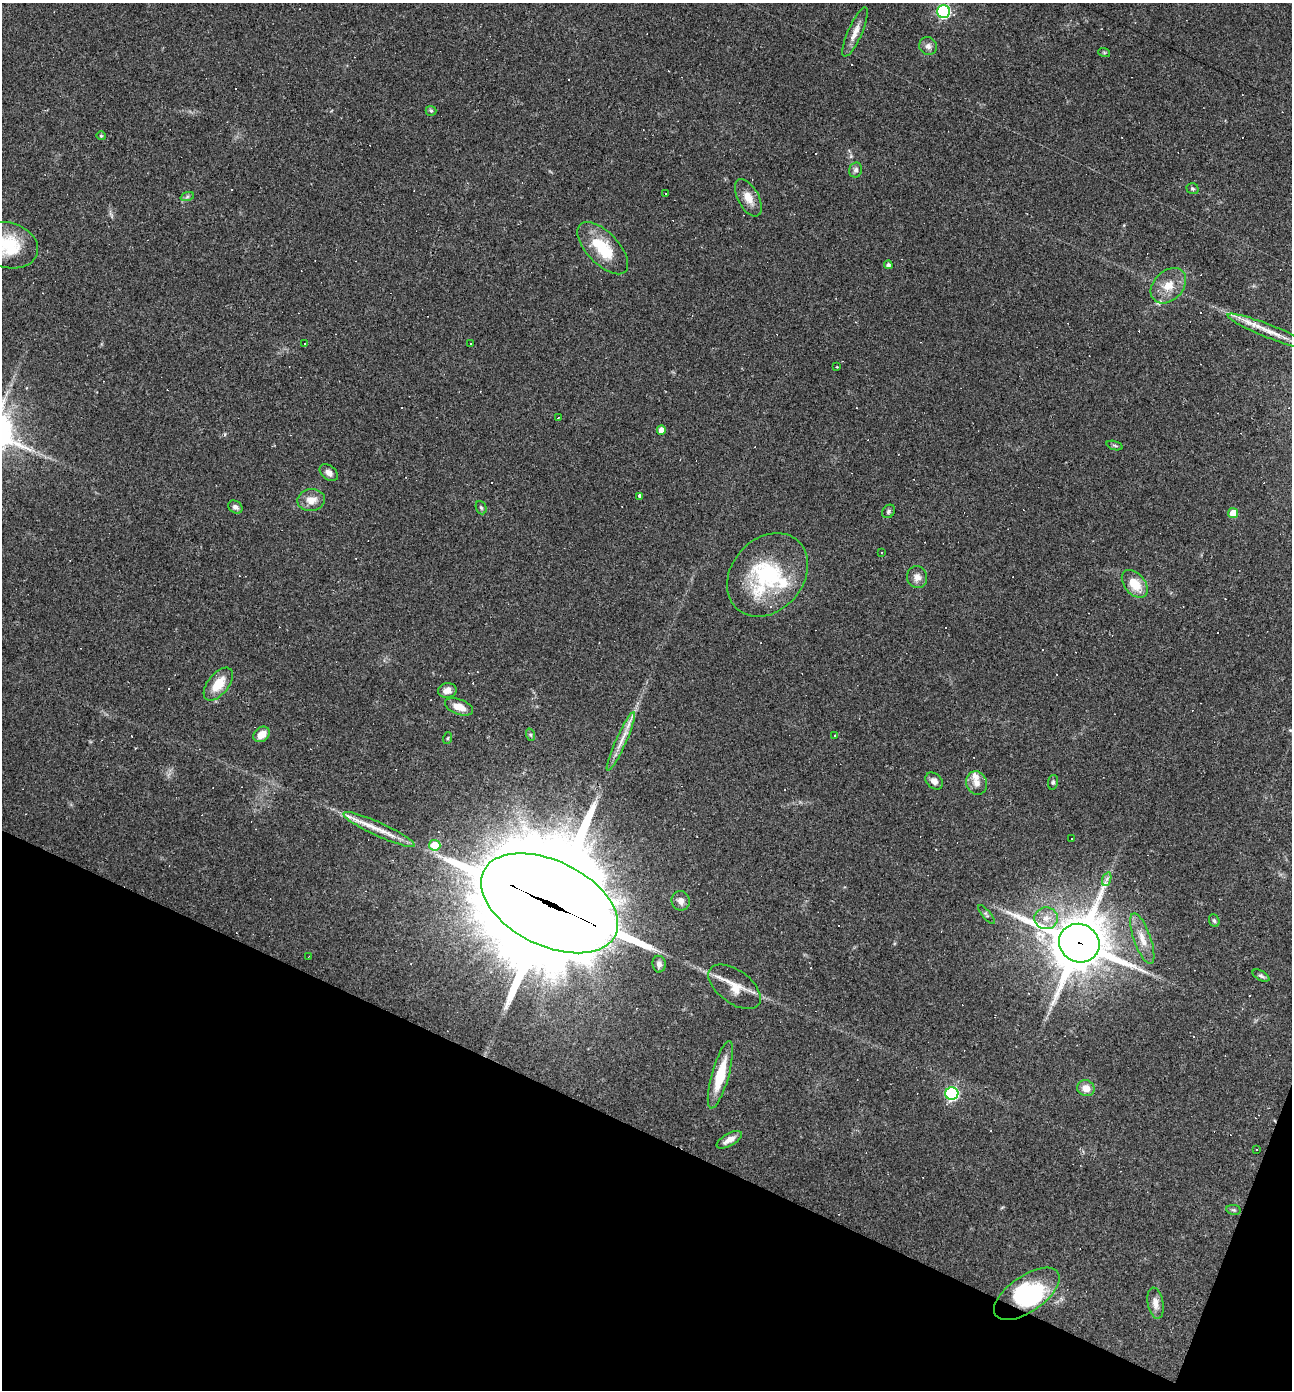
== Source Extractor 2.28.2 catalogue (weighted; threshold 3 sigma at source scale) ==
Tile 15 of 4 x 4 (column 3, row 4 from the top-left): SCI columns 2715-4004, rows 1-1388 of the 5563 x 5550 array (HDU 1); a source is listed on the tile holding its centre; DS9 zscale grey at full resolution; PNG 1294 x 1392 px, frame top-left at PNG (2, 3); each listed source drawn as its Kron ellipse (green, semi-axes under 4 px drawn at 4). Shown black and unused: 20% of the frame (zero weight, under 2 of 3 exposures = <1% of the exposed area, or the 3 px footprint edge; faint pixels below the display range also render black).
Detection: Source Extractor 2.28.2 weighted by HDU 2 'WHT'; one run over the whole footprint, this tile lists its part. Background 0.082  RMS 0.0066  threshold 0.0296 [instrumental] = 3 sigma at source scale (4.5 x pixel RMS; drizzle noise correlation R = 1.50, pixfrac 1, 0.05/0.05 arcsec/px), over >= 5 px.
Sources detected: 118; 2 inside a brighter object's white glare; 42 cosmic-ray / hot-pixel residue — neither listed nor drawn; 7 inside a brighter listed object's ellipse — not listed separately; the other 67 listed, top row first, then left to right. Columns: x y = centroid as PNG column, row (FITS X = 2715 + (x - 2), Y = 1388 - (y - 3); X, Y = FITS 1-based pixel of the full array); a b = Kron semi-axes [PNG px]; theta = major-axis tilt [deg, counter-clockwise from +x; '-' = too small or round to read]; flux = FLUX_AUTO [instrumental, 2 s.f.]
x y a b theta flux
943 11 6 6 - 96
855 32 27 7 66 6.5
928 46 9 8 - 3
1104 52 6 4 -19 0.83
431 111 5 5 - 0.92
101 136 5 4 - 0.77
856 170 7 6 - 2.1
1192 189 6 5 - 1.2
665 193 2 2 - 0.45
187 197 7 4 19 1.2
748 198 20 10 -61 8
8 245 31 22 -16 29
603 248 33 16 -46 26
888 265 4 4 - 1.8
1168 286 20 14 45 11
1269 331 44 6 -22 12
304 343 3 3 - 0.94
471 343 3 2 - 0.66
837 367 3 2 - 0.53
558 418 3 2 - 0.52
661 430 4 4 - 4.9
1115 445 8 3 -19 0.93
329 473 10 7 -40 3.1
639 496 3 3 - 3.1
311 500 14 11 9 7.6
235 507 8 6 -31 2
481 508 7 5 -68 1.1
888 511 7 6 - 1.4
1233 513 5 5 - 13
881 553 3 2 - 0.99
767 575 46 36 49 68
917 577 11 10 - 4.4
1135 584 16 10 -50 14
218 684 19 10 51 13
447 691 9 7 6 4.2
459 707 15 7 -20 6.8
262 734 9 7 39 6.5
531 735 6 4 -71 0.99
835 736 3 2 - 0.49
448 738 6 4 70 0.82
621 741 32 5 66 7.6
934 781 10 7 -42 4
1053 782 7 5 80 1.1
977 783 12 10 -65 4.9
379 830 39 7 -25 11
1071 838 3 3 - 0.88
435 845 6 5 - 19
1107 879 7 4 70 1.7
681 901 10 9 - 4.1
549 903 73 42 -26 19000
986 914 12 3 -50 1.2
1046 918 11 11 - 7
1214 921 6 5 - 1.3
1142 939 26 8 -70 8.9
1079 943 21 19 -29 3100
308 957 4 2 - 0.52
659 964 8 6 -82 2.5
1261 976 9 4 -29 1.5
735 987 30 16 -36 12
720 1075 35 8 74 22
1086 1088 9 8 - 5.9
952 1094 6 6 - 91
729 1140 14 6 29 5.2
1256 1149 3 2 - 0.8
1234 1210 7 5 -10 1.1
1027 1294 38 18 35 46
1155 1303 16 7 -79 5.4
Overlapping masked pixels (flux is a lower limit): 2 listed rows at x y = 549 903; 1079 943
Isophote crosses this tile's border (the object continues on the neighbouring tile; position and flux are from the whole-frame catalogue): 1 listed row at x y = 8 245